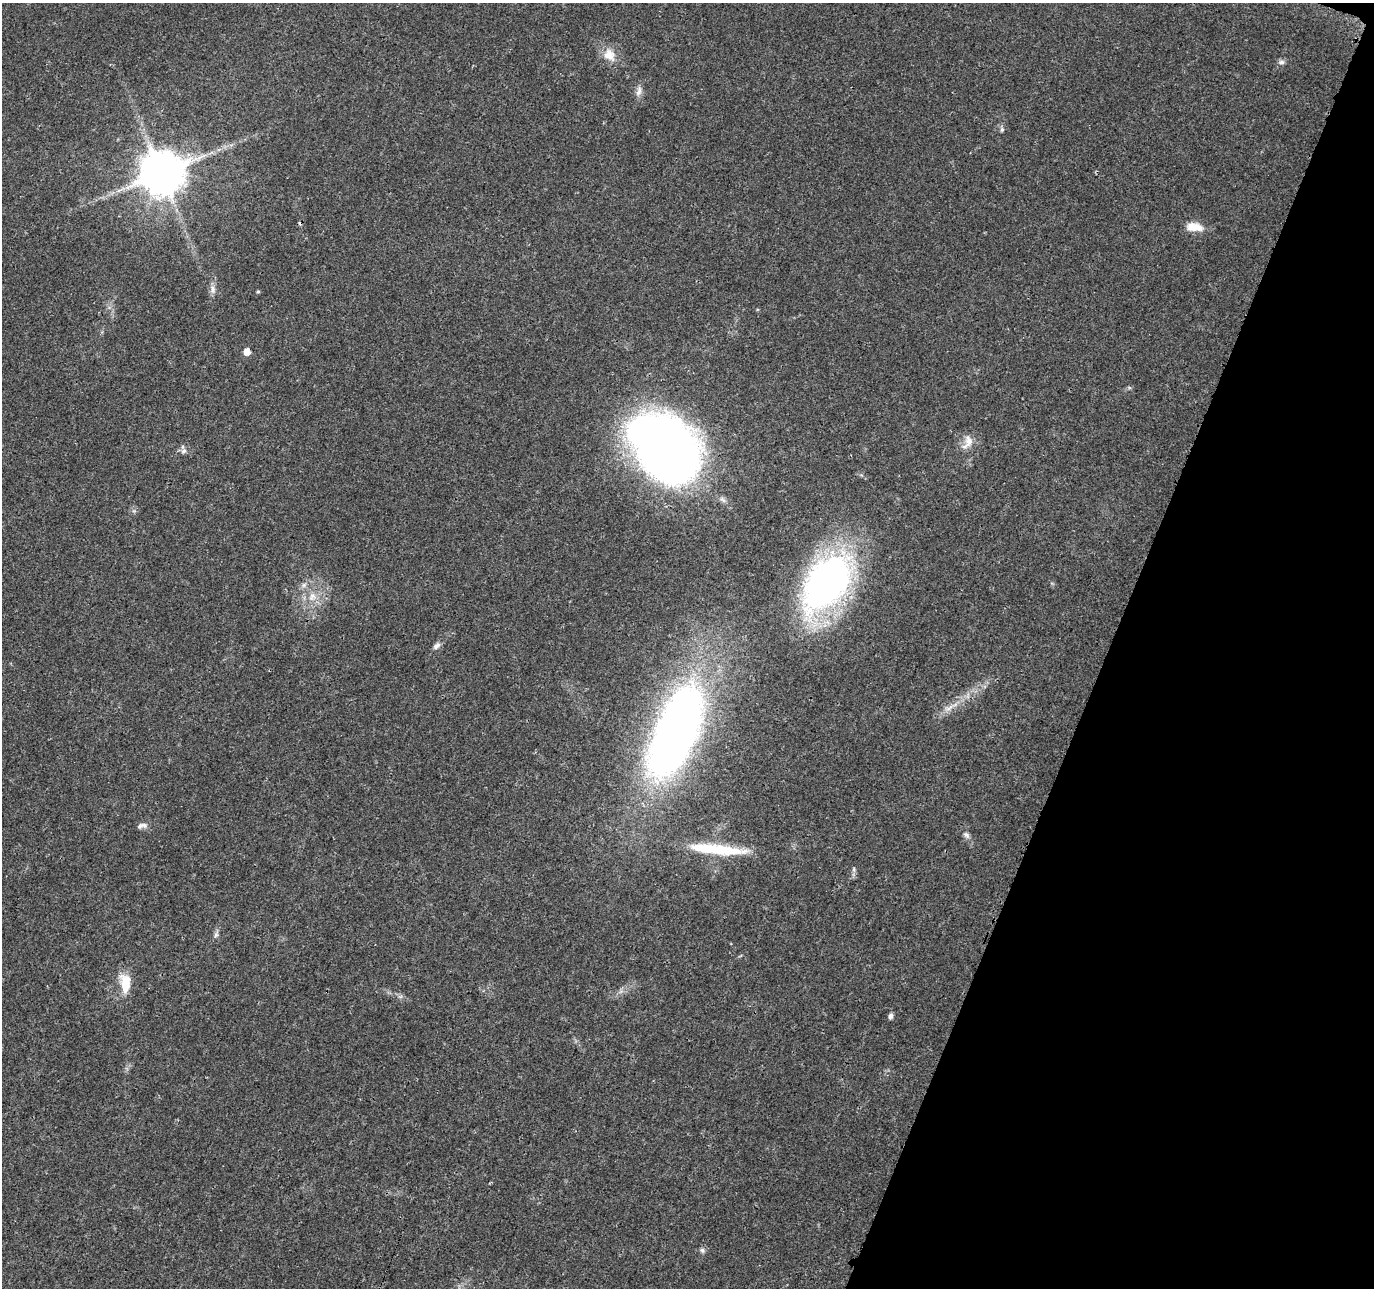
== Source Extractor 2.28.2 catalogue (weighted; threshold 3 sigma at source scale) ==
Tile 8 of 4 x 4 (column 4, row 2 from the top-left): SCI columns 4122-5493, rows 2790-4075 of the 5505 x 5644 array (HDU 1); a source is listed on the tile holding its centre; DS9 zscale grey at full resolution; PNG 1376 x 1290 px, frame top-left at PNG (2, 3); no overlay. Shown black and unused: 19% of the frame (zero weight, under 3 of 4 exposures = <1% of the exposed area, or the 3 px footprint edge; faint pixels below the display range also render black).
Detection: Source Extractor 2.28.2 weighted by HDU 2 'WHT'; one run over the whole footprint, this tile lists its part. Background 0.0261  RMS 0.0033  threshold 0.0148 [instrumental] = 3 sigma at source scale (4.5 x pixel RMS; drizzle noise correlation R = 1.50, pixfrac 1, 0.0396/0.0396 arcsec/px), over >= 5 px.
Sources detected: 30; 1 inside a brighter object's white glare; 1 cosmic-ray / hot-pixel residue — not listed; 1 inside a brighter listed object's ellipse — not listed separately; the other 27 listed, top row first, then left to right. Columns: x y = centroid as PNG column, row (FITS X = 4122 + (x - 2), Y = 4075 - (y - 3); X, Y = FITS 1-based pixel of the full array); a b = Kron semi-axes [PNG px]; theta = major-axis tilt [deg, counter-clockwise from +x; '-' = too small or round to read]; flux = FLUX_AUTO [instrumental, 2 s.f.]
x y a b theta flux
609 55 18 15 -56 5
1281 62 8 6 1 1
639 91 16 7 79 1.8
1002 129 7 5 -90 0.69
162 173 13 12 - 1200
119 190 7 4 19 0.82
1194 227 22 10 -6 4.6
213 289 11 7 80 1.6
258 291 4 4 - 0.38
247 352 6 5 - 3.1
969 441 19 11 -85 3.6
665 447 69 49 -45 270
184 451 9 7 -77 1.2
827 583 58 34 53 150
304 585 7 6 - 1
312 596 11 9 79 2.7
437 646 11 6 42 1.4
949 708 16 7 30 2.5
676 732 63 26 68 330
144 825 9 7 -10 1.2
966 835 11 6 -46 1.2
722 850 65 13 -4 16
854 869 6 4 90 0.62
216 934 9 6 70 1
125 983 24 13 -86 7.2
891 1016 7 5 76 0.9
702 1250 8 6 -28 0.9
Overlapping masked pixels (flux is a lower limit): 1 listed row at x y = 665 447